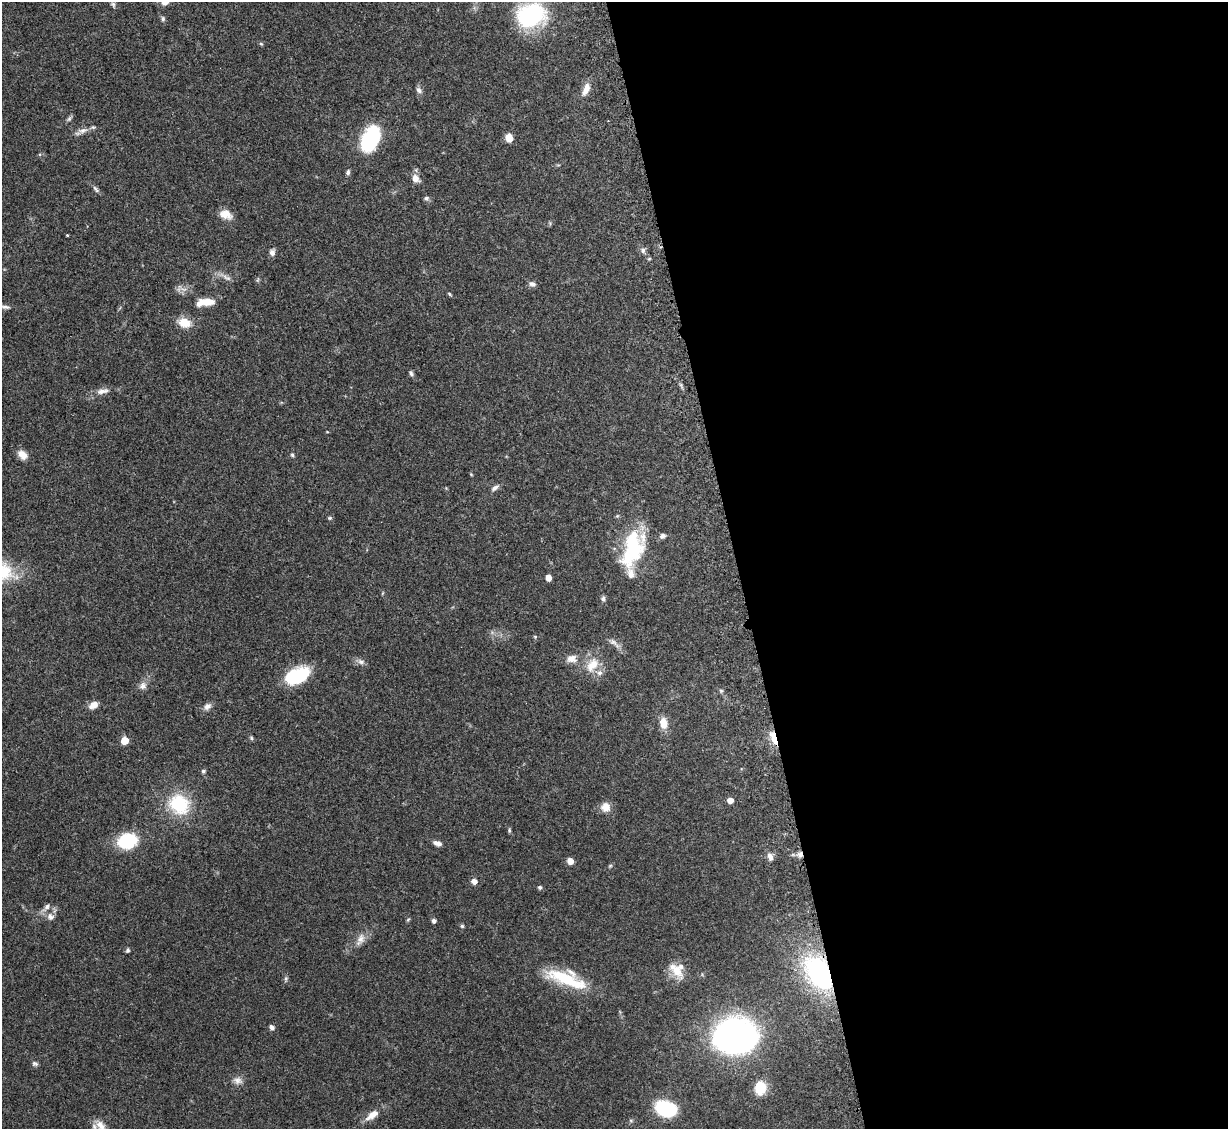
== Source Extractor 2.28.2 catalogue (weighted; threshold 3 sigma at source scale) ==
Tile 8 of 4 x 4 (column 4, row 2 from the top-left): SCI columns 3730-4955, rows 2508-3634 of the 4995 x 5067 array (HDU 1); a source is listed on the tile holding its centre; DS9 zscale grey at full resolution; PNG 1230 x 1131 px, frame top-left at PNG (2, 2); no overlay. Shown black and unused: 40% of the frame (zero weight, under 3 of 5 exposures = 4% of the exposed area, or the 3 px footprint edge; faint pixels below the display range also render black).
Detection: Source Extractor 2.28.2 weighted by HDU 2 'WHT'; one run over the whole footprint, this tile lists its part. Background 0.0699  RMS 0.0033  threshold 0.0151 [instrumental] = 3 sigma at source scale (4.5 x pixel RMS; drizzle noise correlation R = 1.50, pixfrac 1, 0.05/0.05 arcsec/px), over >= 5 px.
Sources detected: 86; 1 inside a brighter object's white glare — not listed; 4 inside a brighter listed object's ellipse — not listed separately; the other 81 listed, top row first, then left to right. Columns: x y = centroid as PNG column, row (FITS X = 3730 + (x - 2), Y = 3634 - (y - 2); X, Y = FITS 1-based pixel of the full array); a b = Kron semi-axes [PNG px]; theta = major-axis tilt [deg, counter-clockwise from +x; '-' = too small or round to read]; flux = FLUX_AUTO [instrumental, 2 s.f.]
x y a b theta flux
113 4 8 5 -63 0.7
531 15 27 21 15 36
163 19 7 5 -89 0.69
261 44 5 5 - 0.41
586 89 17 7 68 2.8
419 90 9 6 -46 1.1
69 119 8 4 45 0.7
83 130 13 7 16 2
509 138 9 7 -83 3.1
368 140 23 19 84 19
348 172 7 5 74 0.71
415 178 11 8 -55 2.2
96 189 11 4 -57 0.83
426 198 6 6 - 0.75
225 214 15 10 -19 3.5
67 235 3 3 - 0.26
643 250 8 6 -53 1
272 253 7 6 - 1.4
227 278 14 6 -27 1.6
532 284 10 6 -13 1.1
449 294 5 4 - 0.38
208 302 16 8 -3 4.7
5 307 13 5 -7 1
184 323 14 11 -20 5
411 373 7 5 -67 0.74
102 391 19 7 9 2.3
22 455 12 9 -43 2.7
292 455 5 4 - 0.53
471 474 5 3 - 0.3
495 488 11 5 35 1.2
330 518 6 5 - 0.47
663 536 8 7 - 1.1
632 548 43 22 77 26
548 578 5 4 - 3.3
603 599 7 6 - 0.75
535 637 5 5 - 0.37
614 643 19 6 -39 1.8
571 659 13 10 6 2.5
361 662 10 7 -9 1.3
592 665 22 13 56 6
297 676 25 14 24 20
143 686 10 9 - 1.7
721 691 5 5 - 0.49
93 705 10 7 28 2.5
207 706 12 7 34 1.6
663 723 14 9 -79 3.5
251 738 6 5 - 0.53
774 738 18 6 -71 5.6
124 741 5 5 - 7.6
203 771 5 5 - 0.7
730 800 5 4 - 3.1
179 804 28 25 -39 16
605 807 12 12 - 3.1
509 830 6 4 85 0.43
127 841 14 11 12 24
437 843 10 6 -18 1.6
800 854 8 6 81 1.3
770 857 11 7 -71 1.6
570 861 6 6 - 2.3
610 866 6 4 19 0.41
474 881 5 5 - 2.1
540 887 5 5 - 0.59
46 907 14 6 51 1.6
50 917 10 9 - 1.7
408 919 6 3 21 0.35
434 921 4 4 - 1.1
462 926 5 5 - 0.46
360 939 18 9 63 2.7
127 950 5 5 - 0.59
676 971 24 11 -53 4.8
819 973 41 24 -59 48
286 979 6 4 -72 0.56
566 979 47 15 -20 19
272 1027 6 5 - 0.97
735 1036 35 29 6 110
35 1063 8 5 -25 0.76
238 1080 13 9 -19 1.9
760 1088 10 8 81 12
666 1109 18 13 -23 24
372 1115 20 8 36 3.6
101 1125 17 10 -47 3.1
Overlapping masked pixels (flux is a lower limit): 3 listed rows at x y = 774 738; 800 854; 819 973
Isophote crosses this tile's border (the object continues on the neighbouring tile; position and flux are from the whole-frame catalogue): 2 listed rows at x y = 531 15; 101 1125